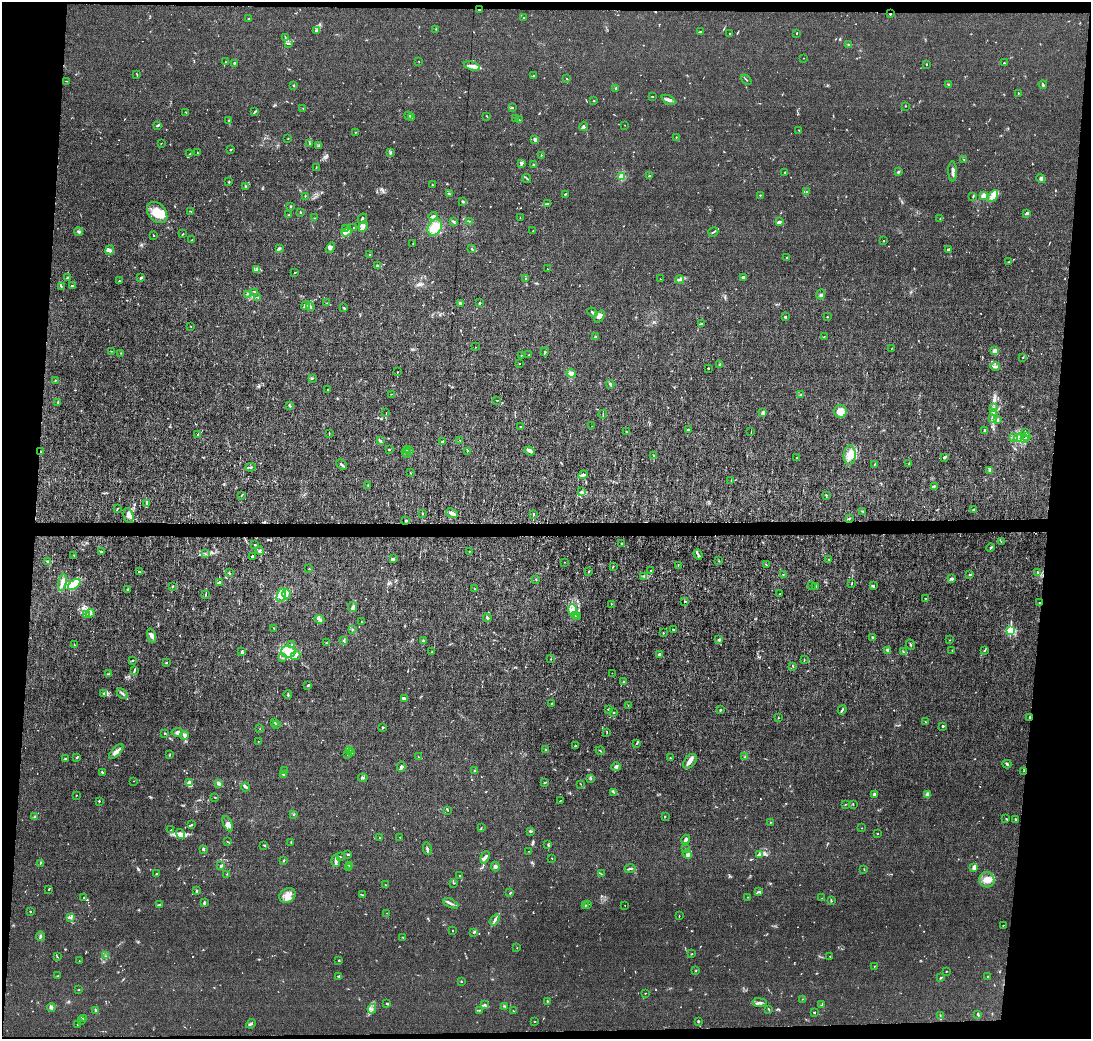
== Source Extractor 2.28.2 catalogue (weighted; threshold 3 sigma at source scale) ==
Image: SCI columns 1-4354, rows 138-4283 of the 4354 x 4384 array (HDU 1 of 3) = the unmasked area's bounding box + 8 px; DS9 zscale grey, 4 x 4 block average (1 PNG px = mean of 4 x 4 image px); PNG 1093 x 1041 px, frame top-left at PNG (2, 2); each listed source drawn as its Kron ellipse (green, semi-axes under 4 px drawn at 4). Shown black and unused: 10% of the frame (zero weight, under 3 of 6 exposures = <1% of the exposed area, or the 3 px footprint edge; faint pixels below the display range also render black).
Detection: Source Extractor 2.28.2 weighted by HDU 2 'WHT'. Background 0.0122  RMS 0.0027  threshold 0.0111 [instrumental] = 3 sigma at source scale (4.09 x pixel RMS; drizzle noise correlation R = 1.36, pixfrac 0.8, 0.05/0.05 arcsec/px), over >= 5 px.
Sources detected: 857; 5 too faint to see at this stretch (4 x 4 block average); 1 inside a brighter object's white glare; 2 cosmic-ray / hot-pixel residue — neither listed nor drawn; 34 coinciding with a brighter row at this scale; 63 inside a brighter listed object's ellipse — not listed separately; of the other 752, all 500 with FLUX_AUTO >= 0.551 (the completeness limit of this list) listed and drawn (252 fainter detections not listed), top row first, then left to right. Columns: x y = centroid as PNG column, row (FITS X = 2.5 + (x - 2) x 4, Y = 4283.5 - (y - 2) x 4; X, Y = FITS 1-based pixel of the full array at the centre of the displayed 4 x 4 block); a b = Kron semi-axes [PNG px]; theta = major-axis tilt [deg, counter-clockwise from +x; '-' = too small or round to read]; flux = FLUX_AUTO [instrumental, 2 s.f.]
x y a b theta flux
480 10 3 2 - 1.3
890 14 2 2 - 2.3
523 18 2 2 - 0.69
249 19 3 2 - 2
436 29 2 2 - 0.76
316 31 3 2 - 2.2
701 32 3 2 - 1.9
729 33 2 2 - 0.88
797 33 2 2 - 0.89
285 37 3 2 - 0.83
289 44 2 2 - 0.81
849 44 3 2 - 1.4
804 58 2 2 - 0.78
419 61 2 2 - 0.55
225 62 2 2 - 0.68
234 63 2 2 - 1.9
1004 63 2 2 - 1.3
926 64 2 2 - 0.98
472 66 8 4 -15 7.4
137 74 3 2 - 0.97
534 75 2 2 - 3.2
567 79 2 2 - 0.74
746 80 6 2 -40 1.1
67 81 3 2 - 0.77
948 84 3 2 - 0.96
1043 84 4 2 - 1.7
293 86 4 2 - 1.1
616 88 4 2 - 1.3
1018 93 2 2 - 0.91
652 97 2 2 - 1.2
668 100 7 3 -27 4.8
594 101 2 2 - 0.96
905 106 2 2 - 0.92
303 108 2 2 - 0.58
513 108 2 2 - 0.79
186 112 2 2 - 1
255 112 3 2 - 1.2
409 115 3 2 - 2.2
487 116 3 2 - 0.91
412 117 2 2 - 0.58
516 118 3 2 - 0.84
519 120 3 2 - 1.4
229 121 2 2 - 0.87
158 125 3 2 - 3
625 125 2 2 - 0.73
584 126 5 3 - 3
799 130 3 2 - 0.67
356 132 2 2 - 0.58
676 137 2 2 - 1.3
288 138 2 2 - 0.61
535 139 4 3 - 3.8
161 143 2 2 - 0.61
310 144 3 2 - 1.3
319 146 4 2 - 1.5
231 149 3 2 - 1.1
198 153 3 2 - 1.4
390 153 3 2 - 2.6
190 154 2 2 - 1.1
541 156 4 2 - 1.7
964 159 2 2 - 0.68
522 164 4 2 - 2
533 165 2 2 - 1.7
316 167 3 2 - 0.97
953 171 10 3 -89 5.1
785 172 3 2 - 1.4
898 172 2 2 - 2.5
622 176 2 2 - 81
649 176 2 2 - 0.95
527 178 5 2 - 1.6
1041 178 5 2 - 2.3
228 182 2 2 - 1
432 185 2 2 - 1.7
245 186 2 2 - 6.6
806 192 2 2 - 0.58
449 194 4 2 - 1.2
565 194 3 2 - 1.1
760 195 2 2 - 0.92
305 196 2 2 - 0.57
973 196 3 2 - 1.1
984 196 4 4 - 9.6
993 196 6 3 60 8.6
462 202 3 2 - 1.6
548 203 4 2 - 1.3
291 206 2 2 - 2.4
191 211 3 2 - 0.87
301 212 2 2 - 1.9
157 213 12 8 -49 26
1027 213 3 2 - 4
289 215 2 2 - 0.68
433 216 4 2 - 3
314 218 2 2 - 0.63
520 218 3 2 - 0.61
362 219 5 2 - 2.9
940 219 2 2 - 0.73
453 221 2 2 - 0.82
469 221 2 2 - 0.61
779 222 2 2 - 7.2
363 226 5 3 - 4
354 227 2 2 - 0.74
435 227 9 6 57 21
345 229 2 2 - 1.1
533 230 2 2 - 0.56
79 232 5 3 - 3.1
347 232 5 3 - 4.9
713 232 5 2 - 1.8
183 234 2 2 - 1
153 235 2 2 - 0.77
192 240 2 2 - 0.7
884 241 2 2 - 0.88
413 243 2 2 - 0.63
279 248 2 2 - 3.5
330 248 5 3 - 3.7
472 249 3 2 - 1.5
109 250 5 3 - 2.9
948 250 3 2 - 3.6
370 255 2 2 - 1.1
786 258 2 2 - 1.2
1009 262 3 2 - 1
378 266 2 2 - 8.6
257 269 3 2 - 1.9
547 269 2 2 - 0.56
295 272 2 2 - 0.92
68 277 4 2 - 1.3
141 277 3 2 - 3
743 277 3 2 - 3.2
525 279 2 2 - 0.87
660 279 2 2 - 0.69
680 279 4 3 - 3.1
119 281 2 2 - 1.1
61 286 2 2 - 1.3
72 286 3 2 - 1.3
255 292 2 2 - 0.98
248 294 2 2 - 0.89
821 294 5 3 - 2.9
258 298 2 2 - 0.56
480 302 3 2 - 1.3
327 303 2 2 - 0.93
461 303 3 2 - 3.4
305 306 4 3 - 2.8
310 306 4 2 - 2
343 307 3 2 - 1.1
592 312 5 2 - 1.8
600 316 7 3 54 4.6
785 316 2 2 - 0.62
827 317 2 2 - 2.6
701 323 3 2 - 0.81
191 326 2 2 - 0.57
595 337 2 2 - 3.1
824 337 2 2 - 0.71
475 347 2 2 - 0.77
892 348 2 2 - 0.61
111 351 2 2 - 0.62
995 351 3 2 - 12
545 352 4 2 - 1.7
121 353 2 2 - 0.7
521 355 2 2 - 0.72
529 355 2 2 - 1.1
1023 357 2 2 - 0.72
519 364 2 2 - 1.7
720 365 2 2 - 3.5
995 367 4 2 - 2.9
708 368 2 2 - 1.8
398 372 2 2 - 0.57
571 373 4 4 - 10
312 378 3 2 - 1.1
55 380 2 2 - 0.82
610 384 4 2 - 2.3
328 389 2 2 - 0.79
391 394 2 2 - 0.68
801 394 4 2 - 1.1
497 400 2 2 - 0.74
58 402 2 2 - 0.81
290 405 3 2 - 1.7
993 408 3 2 - 1.5
841 411 6 6 - 18
763 412 4 2 - 2.5
993 412 3 2 - 1.8
386 413 2 2 - 0.75
603 414 4 2 - 1.4
993 419 3 2 - 2.2
998 420 3 2 - 1.7
592 426 2 2 - 0.72
521 427 3 2 - 1.2
688 429 2 2 - 2
751 431 3 2 - 0.99
984 431 4 2 - 2.1
626 432 2 2 - 0.81
1025 432 3 2 - 1.3
329 433 3 2 - 1.2
198 434 2 2 - 1.1
1026 437 3 2 - 1.4
1014 438 2 2 - 1.2
1019 438 4 3 - 3.1
1024 439 2 2 - 0.73
460 440 2 2 - 0.71
380 441 3 2 - 2.6
443 441 4 2 - 4
389 449 2 2 - 1.2
408 449 3 2 - 3.2
410 451 2 2 - 0.77
467 451 2 2 - 0.73
530 451 5 2 - 3.5
41 452 3 2 - 1.3
406 453 5 3 - 3.4
654 455 2 2 - 0.75
850 455 10 6 88 14
796 457 2 2 - 0.71
944 457 3 2 - 2.2
875 464 3 2 - 0.99
909 464 2 2 - 0.73
342 465 6 2 -43 3.7
251 467 5 2 - 1.8
990 470 3 2 - 1.6
410 473 2 2 - 0.64
583 475 5 3 - 5.2
731 480 2 2 - 0.63
368 485 3 2 - 0.99
935 486 3 2 - 1
581 491 3 3 - 2.6
241 495 3 2 - 1.2
826 495 2 2 - 1.4
147 503 3 2 - 1.9
117 508 3 2 - 1.1
974 510 3 2 - 1.6
863 511 2 2 - 0.64
422 513 2 2 - 1.1
452 513 6 3 -24 6.4
533 514 3 2 - 1.2
128 516 8 5 -76 7.1
849 518 3 2 - 1.4
406 520 2 2 - 2
1001 541 2 2 - 0.74
621 544 2 2 - 1.4
255 545 2 2 - 0.99
991 548 4 2 - 2.3
260 551 4 2 - 2.2
469 551 2 2 - 0.62
101 552 2 2 - 1.7
205 554 2 2 - 0.61
74 555 2 2 - 1.1
698 555 5 2 - 2.4
252 556 2 2 - 3.1
393 559 3 2 - 2.8
829 560 3 2 - 1.2
718 561 2 2 - 0.7
48 562 4 2 - 3.2
564 562 2 2 - 0.57
678 565 2 2 - 0.83
766 565 3 2 - 0.78
613 566 2 2 - 0.97
309 569 2 2 - 0.74
139 571 4 2 - 1.4
651 571 2 2 - 1.8
588 572 2 2 - 1.6
1038 572 2 2 - 1.3
229 573 3 2 - 1.2
783 574 2 2 - 1.2
970 575 2 2 - 2.7
644 576 3 2 - 2.1
536 579 2 2 - 0.82
951 579 4 2 - 3
62 583 8 4 78 6.9
220 583 3 3 - 2.6
74 584 7 4 37 16
852 584 3 2 - 1.1
812 585 2 2 - 0.67
172 586 2 2 - 1.7
816 586 2 2 - 0.98
873 586 3 3 - 1.5
128 589 2 2 - 1.6
474 589 2 2 - 0.88
286 594 5 2 - 2.5
780 594 2 2 - 1.3
206 595 3 2 - 0.95
281 595 7 4 68 8.3
925 598 2 2 - 0.66
685 601 2 2 - 1.3
1039 603 2 2 - 0.79
611 604 2 2 - 0.74
352 607 5 4 - 3.8
573 610 5 4 - 8.3
90 613 4 3 - 3.4
86 615 2 2 - 0.64
575 616 3 2 - 1.1
577 617 3 2 - 1.8
487 618 4 2 - 2.3
320 619 5 3 - 3.1
361 622 2 2 - 0.83
274 628 3 2 - 1.8
673 629 4 2 - 1.4
353 630 2 2 - 0.89
1011 630 2 2 - 140
663 632 2 2 - 0.61
151 636 7 4 -71 5.9
873 638 2 2 - 3.9
719 640 3 3 - 2.1
949 640 2 2 - 0.6
344 641 2 2 - 1.9
423 641 3 2 - 2.2
326 643 2 2 - 0.62
74 645 2 2 - 0.62
291 645 3 2 - 0.91
910 645 5 2 - 1.5
887 650 2 2 - 19
952 650 3 2 - 0.94
985 650 3 2 - 1.1
242 652 4 2 - 2.2
288 652 7 6 - 14
432 652 2 2 - 1
904 652 2 2 - 1.1
296 655 5 4 - 4.7
659 655 4 2 - 1.4
283 658 2 2 - 0.71
551 659 2 2 - 0.73
132 660 2 2 - 1.5
804 660 3 2 - 0.74
166 662 2 2 - 1.1
793 667 3 2 - 0.86
134 671 3 2 - 1.4
612 673 2 2 - 0.65
109 674 2 2 - 1.4
624 682 3 2 - 1
308 686 2 2 - 2
104 693 2 2 - 0.96
122 693 6 2 -45 2.6
288 695 4 2 - 1.6
404 698 4 3 - 2.7
552 703 4 2 - 0.81
628 705 2 2 - 0.61
609 709 3 2 - 2.1
721 710 3 2 - 1.2
842 710 4 2 - 2.1
614 713 2 2 - 1.1
1029 717 3 2 - 0.85
778 718 2 2 - 0.83
925 721 2 2 - 0.81
274 722 2 2 - 0.61
276 724 2 2 - 0.57
943 726 2 2 - 9.2
382 727 3 2 - 1.1
260 729 2 2 - 0.57
177 732 5 3 - 3.6
607 732 3 2 - 0.88
165 733 2 2 - 1.3
184 735 4 4 - 3.8
258 741 2 2 - 0.6
636 743 4 2 - 1.5
575 746 2 2 - 2
545 750 3 2 - 1.5
116 751 9 4 47 7.8
350 751 4 2 - 2.6
600 751 4 2 - 1.2
352 753 3 2 - 1.8
348 754 2 2 - 1.8
170 755 4 2 - 0.94
77 757 3 2 - 1.4
418 757 2 2 - 0.6
745 757 2 2 - 0.91
670 758 2 2 - 0.65
65 759 4 2 - 1.5
690 761 8 5 49 8
1007 764 4 2 - 2.9
401 767 5 3 - 3.6
616 767 5 4 - 4.5
284 770 2 2 - 0.57
475 771 2 2 - 1.6
1023 771 2 2 - 0.6
102 772 4 2 - 2.4
283 774 3 2 - 1.5
363 778 4 2 - 1.8
590 778 3 2 - 0.95
134 781 2 2 - 0.78
189 782 2 2 - 8
545 782 3 2 - 1.2
219 783 4 2 - 4.7
581 784 2 2 - 0.56
246 787 4 2 - 2.7
614 792 3 2 - 1.5
874 794 2 2 - 16
928 794 2 2 - 5.8
76 795 2 2 - 0.84
215 797 3 2 - 0.86
560 800 3 2 - 0.58
99 801 2 2 - 1.6
853 804 3 2 - 1.2
845 805 2 2 - 0.96
447 810 3 2 - 0.83
293 815 2 2 - 0.74
35 817 3 2 - 2.5
665 817 2 2 - 0.59
1006 819 3 2 - 0.99
1015 819 2 2 - 1.2
770 822 2 2 - 0.93
228 824 8 4 -67 7.8
191 825 3 2 - 1.3
481 827 2 2 - 0.67
862 828 2 2 - 0.74
171 830 2 2 - 0.74
530 831 3 2 - 1.4
180 834 5 4 - 6.3
877 834 2 2 - 0.93
400 837 2 2 - 0.86
380 838 2 2 - 0.59
686 839 5 2 - 4
228 842 2 2 - 0.65
291 842 2 2 - 0.77
264 845 4 2 - 1.3
548 845 3 2 - 1.1
203 849 3 2 - 2.1
427 849 6 2 -78 2.9
686 849 2 2 - 0.61
529 851 2 2 - 0.59
348 854 2 2 - 2.6
687 854 5 3 - 2.6
759 854 4 3 - 2.3
340 857 3 2 - 1.1
485 857 6 3 67 3.7
552 858 2 2 - 0.66
284 860 3 2 - 1.5
336 861 6 2 -85 3.4
40 863 3 2 - 0.66
221 866 3 2 - 1.6
350 866 2 2 - 0.94
495 866 5 3 - 2.4
349 868 2 2 - 2
974 868 4 3 - 6.1
630 869 5 2 - 2.7
864 870 2 2 - 0.79
156 874 2 2 - 1
227 874 2 2 - 0.62
601 874 2 2 - 0.74
459 876 4 2 - 1.1
987 880 7 7 - 13
454 883 2 2 - 0.79
385 884 2 2 - 0.56
49 890 2 2 - 0.93
196 891 4 2 - 1.4
758 892 3 2 - 2
510 893 2 2 - 1.2
363 895 2 2 - 0.72
287 896 8 7 - 10
84 897 3 2 - 2.2
747 897 2 2 - 0.63
822 898 2 2 - 0.85
832 901 3 2 - 0.9
204 903 4 2 - 2.3
451 903 8 2 -26 3.8
159 905 4 2 - 2
585 905 2 2 - 1.4
588 905 2 2 - 0.68
625 905 2 2 - 0.56
30 911 2 2 - 0.96
387 913 2 2 - 0.61
679 916 2 2 - 0.89
71 917 4 3 - 2.6
495 920 6 2 53 3.3
1003 925 2 2 - 0.59
453 931 2 2 - 0.65
474 932 3 2 - 1.6
40 936 5 2 - 2.6
403 937 2 2 - 1
517 948 2 2 - 0.64
692 954 2 2 - 0.64
106 956 3 2 - 1.2
830 956 2 2 - 0.65
57 957 3 2 - 0.84
339 960 2 2 - 1.3
79 961 2 2 - 0.61
874 966 2 2 - 0.79
696 971 2 2 - 0.56
946 971 2 2 - 0.74
57 976 2 2 - 0.64
339 976 3 2 - 2
987 976 2 2 - 0.6
940 978 2 2 - 0.88
461 982 2 2 - 0.74
79 989 2 2 - 0.6
645 993 2 2 - 1.1
802 999 2 2 - 0.94
548 1001 2 2 - 0.85
387 1003 2 2 - 2.1
760 1003 7 2 -6 3.2
485 1005 3 2 - 1.7
822 1005 2 2 - 0.85
505 1006 3 2 - 1.1
51 1007 4 3 - 3.3
372 1009 5 2 - 1.8
769 1009 3 2 - 1.5
96 1010 4 2 - 1.6
479 1010 2 2 - 0.63
513 1011 2 2 - 0.94
814 1012 2 2 - 1.3
978 1014 4 2 - 2.7
940 1016 3 2 - 1.1
83 1018 3 2 - 1.7
82 1021 2 2 - 0.58
535 1021 2 2 - 0.56
698 1021 3 2 - 1.5
77 1024 2 2 - 0.69
251 1024 5 2 - 2.3
Overlapping masked pixels (flux is a lower limit): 5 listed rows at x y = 480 10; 890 14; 41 452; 1039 603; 1029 717
Diffuse or blended objects may show on this block-average render without a row.